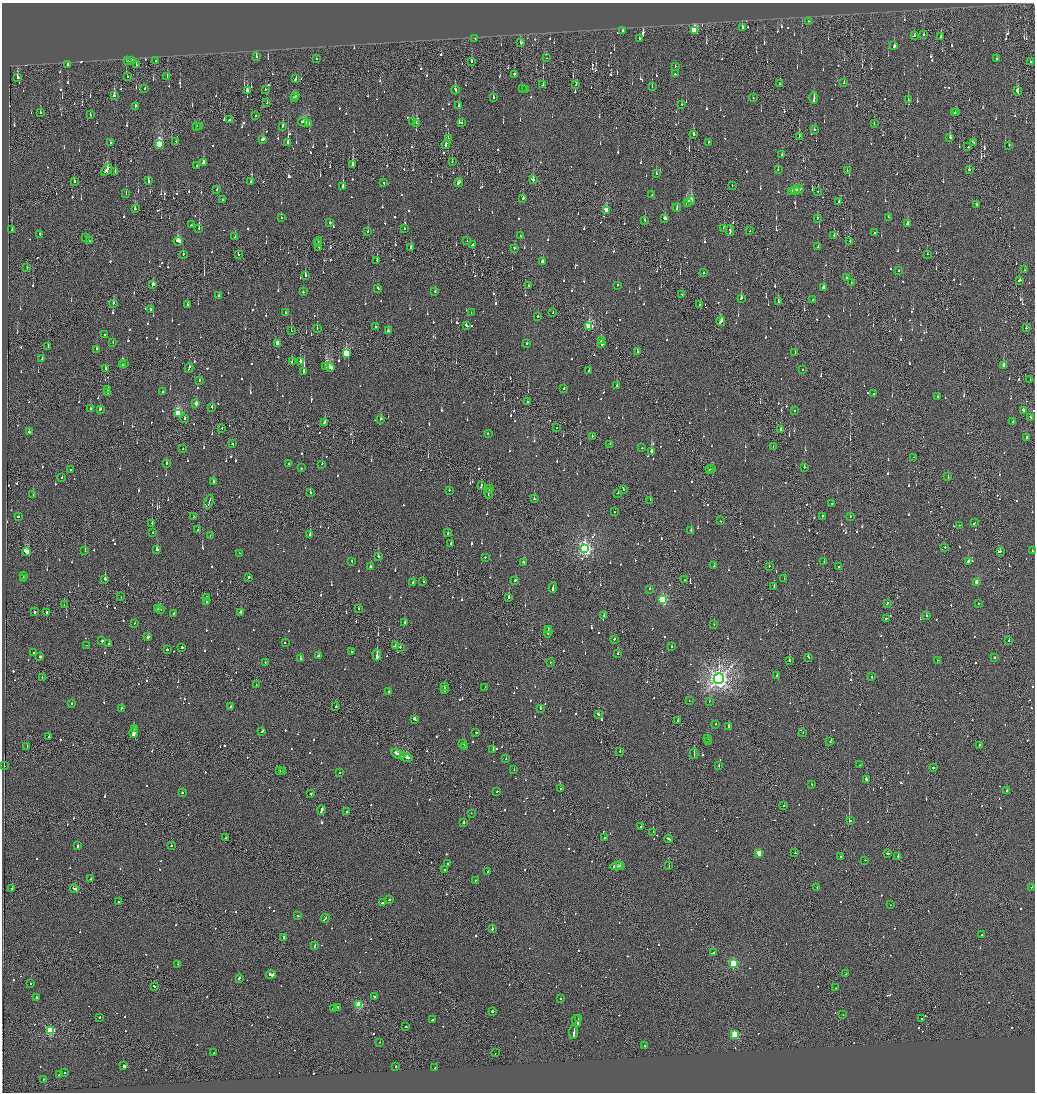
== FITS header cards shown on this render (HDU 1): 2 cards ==
NAXIS1  =                 2065
NAXIS2  =                 2180

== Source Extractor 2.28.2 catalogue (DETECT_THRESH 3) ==
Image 2065 x 2180 px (HDU 1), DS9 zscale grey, zoomed out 1/2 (1 PNG px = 2 x 2 image px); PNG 1037 x 1094 px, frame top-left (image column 1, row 2179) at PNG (2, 3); each listed source drawn as its Kron ellipse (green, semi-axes under 4 px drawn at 4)
Background -0.119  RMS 0.067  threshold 0.2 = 3 sigma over >= 5 px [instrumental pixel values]
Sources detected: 1571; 96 cannot appear on this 1/2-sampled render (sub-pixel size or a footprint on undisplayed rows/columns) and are neither listed nor drawn; of the other 1475, the 500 brightest by FLUX_AUTO listed and drawn (975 fainter detections omitted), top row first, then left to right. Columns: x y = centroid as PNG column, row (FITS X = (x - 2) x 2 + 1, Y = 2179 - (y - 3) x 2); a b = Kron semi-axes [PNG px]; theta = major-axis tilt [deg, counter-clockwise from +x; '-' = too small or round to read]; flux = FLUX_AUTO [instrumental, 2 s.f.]
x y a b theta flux
808 21 2 2 - 120
742 28 2 2 - 330
623 31 2 2 - 270
694 31 4 3 - 1100
923 35 2 2 - 190
914 36 2 2 - 320
941 37 2 2 - 140
639 38 2 2 - 150
475 39 2 2 - 96
521 43 2 2 - 1600
894 46 3 2 - 200
256 56 3 2 - 150
316 58 2 2 - 100
547 58 2 1 - 150
996 59 2 2 - 290
132 60 2 2 - 170
127 61 2 2 - 250
156 61 2 2 - 100
472 61 2 2 - 270
1030 62 2 2 - 120
68 65 4 2 - 600
136 65 3 2 - 140
675 66 2 2 - 99
514 74 2 2 - 140
675 74 2 1 - 130
127 77 2 1 - 280
167 77 2 2 - 140
17 78 2 2 - 1500
295 78 4 2 - 270
844 83 2 2 - 120
576 84 2 1 - 90
780 84 2 2 - 120
543 85 2 2 - 390
652 86 2 2 - 91
144 88 2 2 - 110
265 89 2 1 - 160
522 89 2 2 - 160
247 90 3 2 - 650
455 90 4 2 - 200
525 90 2 2 - 91
1017 91 4 2 - 390
114 95 2 2 - 430
295 95 2 2 - 120
295 97 4 1 - 110
493 97 2 2 - 120
753 98 2 2 - 94
814 98 6 2 -90 470
908 100 2 2 - 130
267 103 2 2 - 130
682 104 2 2 - 190
135 106 3 2 - 91
459 106 2 2 - 200
955 112 2 1 - 100
956 112 2 1 - 92
40 113 2 2 - 170
90 115 2 2 - 210
256 116 2 2 - 150
230 120 3 2 - 120
304 122 5 2 - 320
412 122 3 2 - 150
416 123 2 1 - 280
462 123 2 2 - 99
309 124 4 2 - 440
874 124 2 2 - 100
197 126 3 2 - 100
283 126 2 2 - 350
199 127 2 2 - 91
814 130 2 2 - 180
694 134 2 2 - 390
799 136 2 1 - 210
950 137 3 2 - 210
448 138 2 1 - 650
263 139 3 2 - 330
176 141 2 1 - 90
288 142 2 2 - 1300
708 142 2 2 - 100
974 142 4 2 - 200
110 143 2 2 - 590
160 144 4 3 - 900
446 145 4 2 - 240
1009 145 2 2 - 230
968 147 2 2 - 130
782 155 2 2 - 130
452 162 2 2 - 110
203 163 2 2 - 660
353 165 3 2 - 730
197 166 2 2 - 130
778 169 2 2 - 100
969 169 2 2 - 290
106 170 7 2 56 500
115 171 2 2 - 130
847 171 2 2 - 97
656 174 2 2 - 250
148 180 3 2 - 270
533 180 2 2 - 660
74 181 2 2 - 380
251 181 2 2 - 3400
384 183 2 2 - 120
459 183 4 2 - 240
732 186 2 1 - 130
343 187 3 2 - 970
217 189 2 1 - 310
799 189 4 2 - 200
795 190 4 2 - 220
791 191 4 3 - 390
818 191 2 1 - 110
126 193 2 1 - 140
652 195 2 2 - 190
523 199 3 2 - 220
222 200 2 1 - 210
691 201 4 3 - 1000
839 201 2 2 - 420
687 202 4 1 - 260
976 205 3 2 - 230
677 208 4 2 - 440
135 209 2 2 - 430
606 210 3 2 - 360
888 217 2 2 - 95
281 218 2 2 - 150
664 218 3 2 - 450
817 218 2 2 - 170
645 220 2 2 - 98
330 222 2 2 - 350
907 224 3 2 - 160
191 225 2 2 - 100
199 228 2 2 - 750
404 228 2 2 - 140
724 228 2 2 - 180
12 230 2 1 - 150
730 230 5 2 - 730
750 231 2 1 - 110
368 232 2 1 - 130
875 232 2 2 - 200
40 234 2 2 - 120
834 235 2 2 - 96
520 236 2 2 - 98
235 237 2 2 - 110
86 238 2 2 - 140
467 240 2 1 - 89
90 241 2 1 - 440
178 241 5 3 - 500
318 241 4 1 - 280
850 241 2 1 - 160
318 244 4 1 - 190
472 244 3 2 - 200
319 247 4 2 - 300
411 247 2 2 - 200
817 247 2 2 - 120
514 248 2 2 - 490
183 254 2 2 - 100
238 254 2 2 - 200
927 254 2 2 - 100
377 260 2 2 - 200
542 262 3 2 - 170
27 267 2 1 - 95
1025 270 2 1 - 93
898 271 2 2 - 200
703 273 2 2 - 240
305 275 3 2 - 140
847 278 2 2 - 360
1020 280 3 2 - 240
851 282 2 1 - 110
152 285 3 2 - 300
617 285 2 2 - 120
529 286 2 2 - 110
824 287 3 2 - 170
378 288 3 2 - 130
435 291 3 2 - 110
303 292 2 2 - 130
682 294 2 2 - 95
219 295 2 2 - 480
741 298 3 2 - 330
813 300 2 2 - 160
778 302 2 2 - 760
114 303 2 2 - 230
187 305 2 2 - 140
700 305 3 2 - 93
151 309 2 2 - 350
285 313 2 1 - 200
471 313 2 2 - 140
553 313 2 1 - 120
538 317 2 2 - 150
721 321 4 2 - 310
466 326 3 2 - 310
375 327 2 2 - 93
589 327 3 3 - 1100
317 328 3 1 - 120
1026 328 2 2 - 120
291 330 2 1 - 130
388 331 2 2 - 100
104 335 2 2 - 91
601 341 2 1 - 280
113 343 2 2 - 120
277 343 3 2 - 140
527 344 2 2 - 120
602 344 3 2 - 1900
48 346 3 2 - 150
96 349 2 2 - 120
637 351 3 2 - 660
346 353 3 3 - 790
795 353 2 2 - 120
42 358 3 2 - 120
300 361 3 2 - 340
292 362 2 2 - 120
125 364 2 2 - 120
122 365 2 2 - 100
1004 366 3 2 - 170
326 367 4 3 - 1100
189 368 5 2 - 300
330 368 5 2 - 1200
106 369 2 2 - 270
589 370 2 2 - 110
803 370 2 2 - 120
304 372 3 2 - 4800
199 380 2 2 - 200
1030 380 2 2 - 130
617 385 2 1 - 110
564 389 2 2 - 240
108 390 2 2 - 100
108 392 2 2 - 190
163 392 3 2 - 170
874 394 2 2 - 200
938 397 2 2 - 100
528 401 3 2 - 92
196 404 3 2 - 140
212 407 3 2 - 100
91 409 2 2 - 150
100 409 3 2 - 120
794 410 2 2 - 420
1023 410 4 2 - 340
178 414 3 3 - 950
1030 417 3 2 - 260
185 419 2 2 - 150
381 419 3 2 - 300
1013 421 2 1 - 120
324 422 4 2 - 190
222 428 2 2 - 97
557 428 2 1 - 100
781 429 3 2 - 540
29 432 2 2 - 640
488 433 2 2 - 110
592 436 2 2 - 94
1026 437 2 2 - 120
233 444 2 2 - 150
610 444 3 2 - 100
773 447 2 1 - 130
642 448 2 2 - 120
183 449 2 2 - 92
651 451 2 2 - 2500
914 457 2 1 - 100
166 464 2 2 - 150
289 464 2 2 - 90
322 464 2 2 - 89
804 467 2 2 - 200
301 468 2 2 - 93
709 469 2 2 - 97
712 469 2 1 - 160
70 470 2 2 - 150
62 477 2 2 - 140
948 477 3 2 - 140
213 482 2 2 - 230
481 486 4 2 - 220
489 489 3 2 - 260
623 489 3 1 - 330
449 490 2 2 - 93
311 493 2 2 - 440
489 493 5 1 - 430
618 493 2 2 - 700
33 495 2 2 - 97
534 499 2 2 - 280
650 500 2 2 - 250
209 502 7 1 72 440
831 503 2 2 - 220
614 512 2 1 - 330
18 516 2 2 - 210
822 516 2 2 - 89
850 516 2 2 - 94
193 517 2 1 - 120
721 521 2 2 - 93
152 523 2 1 - 100
974 523 2 1 - 100
959 525 2 2 - 100
198 530 2 1 - 91
691 530 2 2 - 350
153 532 2 2 - 110
448 533 2 2 - 190
310 534 2 2 - 310
210 536 2 1 - 120
451 543 3 2 - 120
945 547 2 1 - 350
157 549 2 2 - 250
585 549 4 3 - 4000
85 551 2 2 - 380
1000 551 2 2 - 150
1032 551 2 2 - 94
27 552 4 2 - 6400
239 553 2 2 - 140
378 556 2 2 - 250
485 557 2 2 - 99
352 561 2 2 - 120
524 562 4 2 - 180
824 562 2 2 - 180
968 562 3 2 - 580
714 566 3 2 - 120
769 566 2 2 - 140
370 567 2 2 - 470
838 567 2 2 - 97
23 576 2 2 - 230
249 577 2 2 - 350
784 578 2 1 - 180
23 579 2 2 - 290
105 579 2 2 - 920
685 580 2 1 - 100
515 581 3 2 - 200
413 582 2 2 - 130
423 582 2 2 - 450
977 582 3 3 - 350
774 587 2 2 - 180
553 588 5 2 - 370
650 589 2 2 - 150
121 597 2 1 - 140
206 597 3 2 - 280
509 597 2 1 - 880
663 600 3 3 - 1300
207 601 2 2 - 260
887 603 2 2 - 240
978 604 2 2 - 99
64 605 2 1 - 100
157 609 4 2 - 260
358 609 2 2 - 100
160 610 3 1 - 150
34 612 2 2 - 320
241 612 3 2 - 290
47 613 3 2 - 190
174 613 2 2 - 100
604 615 2 2 - 130
926 615 2 2 - 190
886 618 3 2 - 190
405 622 3 2 - 230
134 624 2 1 - 110
714 625 2 2 - 120
548 630 3 1 - 150
548 632 5 2 - 280
148 637 2 2 - 290
614 639 2 2 - 250
102 641 2 2 - 370
1009 641 2 2 - 140
285 642 2 2 - 100
109 644 2 2 - 110
86 645 3 1 - 590
395 646 4 2 - 270
182 647 2 2 - 880
400 647 2 2 - 230
671 647 2 2 - 100
167 650 2 2 - 200
351 652 2 1 - 130
33 653 2 1 - 390
618 653 2 2 - 230
377 655 5 2 - 970
318 656 2 2 - 150
40 657 2 2 - 300
808 657 3 2 - 350
995 657 2 2 - 150
300 658 3 2 - 170
937 660 2 1 - 150
789 661 2 1 - 710
265 662 2 2 - 140
550 662 2 1 - 98
777 675 2 2 - 180
871 677 2 2 - 890
42 678 2 1 - 130
719 679 5 5 - 9400
256 685 2 1 - 95
445 686 3 2 - 190
485 687 2 1 - 230
444 690 3 2 - 200
389 691 2 2 - 150
689 701 2 2 - 140
709 701 2 2 - 100
71 704 2 2 - 90
230 707 2 2 - 140
336 707 2 2 - 240
121 708 2 2 - 120
540 708 2 2 - 600
598 715 3 2 - 160
415 719 3 2 - 840
678 720 3 1 - 110
716 724 2 2 - 420
728 727 3 2 - 390
134 728 4 1 - 2200
262 731 3 2 - 120
134 732 5 2 - 4100
476 732 2 2 - 96
803 732 2 1 - 99
49 737 2 1 - 310
707 738 2 2 - 140
709 742 2 2 - 270
830 742 2 2 - 140
463 743 2 2 - 110
979 745 2 1 - 390
27 746 2 1 - 100
464 746 2 2 - 170
493 749 2 1 - 310
620 751 2 2 - 290
694 753 5 1 - 330
398 754 7 2 -30 540
406 757 7 2 -16 480
506 758 2 1 - 100
859 765 2 2 - 140
4 766 2 2 - 97
719 766 2 2 - 410
933 767 2 2 - 320
279 770 2 2 - 170
514 770 2 2 - 110
282 771 2 2 - 140
339 773 2 2 - 170
866 779 3 2 - 550
811 784 2 2 - 92
561 788 2 1 - 94
1007 790 2 2 - 550
497 792 2 2 - 100
182 793 2 2 - 100
311 794 2 2 - 160
784 806 2 1 - 340
322 810 4 2 - 830
346 812 2 1 - 230
471 813 2 1 - 95
851 821 2 2 - 110
463 823 2 2 - 1100
641 826 2 2 - 92
653 832 2 1 - 310
226 838 2 2 - 230
605 838 2 2 - 120
669 839 4 2 - 330
171 845 2 2 - 160
77 846 2 2 - 350
759 853 3 3 - 310
795 853 2 2 - 180
888 853 3 2 - 280
841 856 2 1 - 440
898 856 2 1 - 630
865 860 2 2 - 120
447 863 2 1 - 110
618 866 7 2 4 2300
620 866 2 2 - 890
669 866 2 1 - 240
444 869 2 2 - 97
488 872 2 2 - 120
91 878 2 1 - 91
476 880 2 2 - 96
817 887 2 2 - 100
1031 887 2 2 - 180
12 889 2 1 - 520
75 889 5 2 - 290
389 900 2 2 - 260
119 902 2 2 - 120
382 903 2 2 - 330
890 905 2 2 - 140
298 916 2 1 - 630
325 918 5 2 - 300
492 929 2 1 - 700
981 935 2 2 - 140
284 937 2 2 - 130
315 945 3 2 - 110
714 953 4 1 - 500
733 963 3 3 - 1200
178 964 2 2 - 110
846 974 2 2 - 110
271 975 5 2 - 430
239 978 3 2 - 240
30 983 2 2 - 150
154 986 3 2 - 130
836 988 2 1 - 450
374 996 2 2 - 110
36 997 2 2 - 700
561 998 2 2 - 380
359 1005 3 3 - 660
338 1007 3 2 - 110
333 1009 2 2 - 440
492 1011 2 2 - 230
843 1015 2 2 - 110
99 1017 2 2 - 110
578 1018 2 1 - 170
922 1018 2 2 - 520
432 1020 2 2 - 110
577 1021 6 3 -71 750
406 1027 2 2 - 210
50 1030 3 3 - 1300
574 1032 7 2 85 740
735 1034 3 3 - 860
379 1042 2 1 - 100
645 1046 2 2 - 150
213 1053 2 1 - 160
495 1053 2 1 - 95
124 1066 2 2 - 13000
396 1066 2 2 - 250
435 1068 2 2 - 110
65 1072 2 2 - 140
59 1075 3 2 - 460
43 1079 2 2 - 97
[975 fainter detections neither listed nor drawn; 96 sub-pixel or undisplayed-footprint detections neither listed nor drawn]